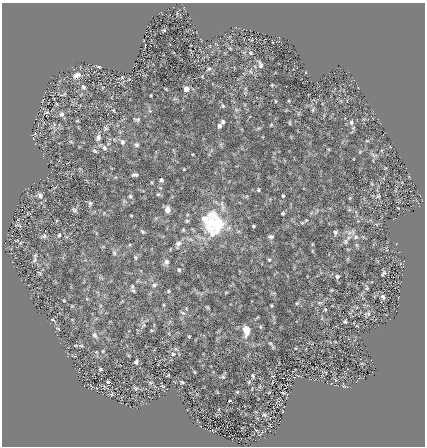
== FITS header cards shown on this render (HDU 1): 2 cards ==
NAXIS1  =                  423 / size of the n'th axis
NAXIS2  =                  444 / size of the n'th axis

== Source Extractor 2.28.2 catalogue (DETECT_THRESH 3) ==
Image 423 x 444 px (HDU 1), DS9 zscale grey, 1 PNG px = 1 image px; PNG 427 x 448 px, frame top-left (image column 1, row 444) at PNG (2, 3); no overlay
Background 1.18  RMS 0.65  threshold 1.94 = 3 sigma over >= 5 px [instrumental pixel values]
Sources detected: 106; all 106 listed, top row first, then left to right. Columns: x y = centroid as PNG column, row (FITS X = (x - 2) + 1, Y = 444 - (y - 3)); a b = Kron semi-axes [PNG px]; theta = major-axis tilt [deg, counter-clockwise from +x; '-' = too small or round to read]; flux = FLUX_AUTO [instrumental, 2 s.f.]
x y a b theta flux
163 30 5 4 - 47
145 45 4 2 - 36
230 48 5 3 - 35
250 53 5 4 - 48
260 65 9 5 -73 100
99 67 5 3 - 51
209 68 6 5 - 74
77 75 12 7 24 210
202 76 4 3 - 33
122 77 5 4 - 48
272 85 3 3 - 36
83 87 7 5 -49 85
166 89 3 2 - 31
186 89 5 5 - 250
275 101 4 2 - 29
223 106 5 4 - 50
113 110 4 3 - 33
313 110 6 3 72 44
62 114 6 6 - 100
137 119 7 4 -11 69
77 121 4 2 - 29
223 122 5 4 - 67
351 122 6 5 - 87
289 123 5 3 - 37
219 126 5 4 - 130
106 128 6 5 - 74
98 137 8 6 71 150
122 142 7 6 - 110
137 145 6 5 - 82
104 148 7 6 - 120
95 151 7 4 -37 65
184 169 3 2 - 31
135 175 6 3 3 86
161 180 5 4 - 77
54 188 5 3 - 33
258 190 5 3 - 52
158 194 5 5 - 56
40 195 9 6 -61 130
130 196 6 5 - 74
283 196 4 3 - 46
378 196 5 4 - 52
90 203 6 5 - 70
74 210 8 5 -12 81
167 210 6 5 - 260
283 213 4 3 - 61
131 215 4 2 - 29
204 219 9 8 - 250
306 220 5 4 - 46
187 221 5 4 - 54
215 223 32 27 -56 2600
253 226 3 3 - 45
183 230 5 4 - 48
142 232 6 4 -49 62
335 232 6 5 - 78
212 234 13 10 -56 360
59 235 4 4 - 52
44 236 7 7 - 98
271 236 6 4 -15 80
356 237 7 6 - 120
345 242 7 6 - 110
178 244 11 6 65 170
114 253 6 5 - 78
135 257 7 4 -84 72
34 260 9 5 67 110
269 260 4 4 - 45
166 262 8 7 - 140
179 270 5 5 - 66
39 273 8 3 -45 37
383 273 9 5 49 79
337 276 5 5 - 78
154 285 7 5 11 89
132 286 7 5 -90 100
367 288 6 4 72 50
331 290 3 3 - 37
168 291 5 4 - 45
383 297 7 4 -50 120
64 301 4 3 - 32
72 306 4 4 - 34
271 306 3 2 - 36
325 309 4 3 - 35
183 313 7 4 -29 67
368 314 7 5 -68 85
53 320 5 3 - 47
345 321 4 3 - 58
58 329 7 3 -44 36
246 330 9 6 -85 580
95 335 8 6 -60 120
189 336 4 2 - 32
81 346 6 4 -2 54
173 354 7 5 -2 100
136 362 5 4 - 86
100 369 4 3 - 48
168 375 4 2 - 31
252 376 4 3 - 51
223 377 6 5 - 66
335 380 5 3 - 36
108 382 3 3 - 46
182 382 4 3 - 50
104 386 5 3 - 33
162 386 6 4 -35 51
135 388 7 4 -25 62
237 392 5 4 - 41
283 393 4 3 - 32
112 394 5 3 - 41
230 401 2 2 - 29
264 415 6 4 -29 64